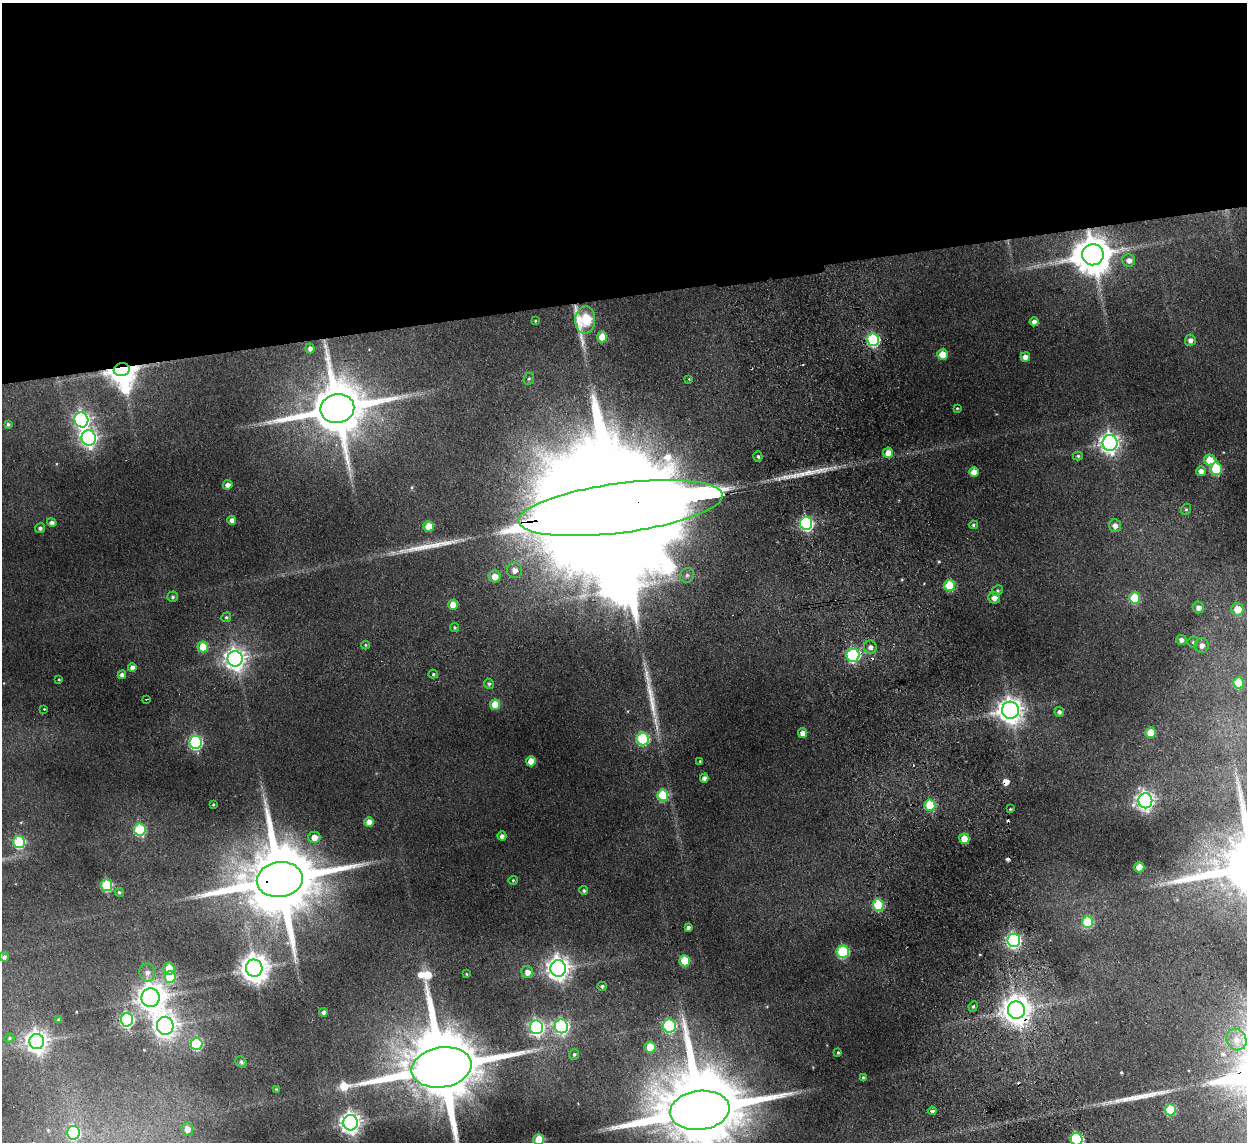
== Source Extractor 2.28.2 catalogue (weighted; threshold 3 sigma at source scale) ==
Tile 2 of 4 x 4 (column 2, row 1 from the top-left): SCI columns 1297-2541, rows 3573-4712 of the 5082 x 4980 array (HDU 1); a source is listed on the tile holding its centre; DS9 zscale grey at full resolution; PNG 1249 x 1144 px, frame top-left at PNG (2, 3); each listed source drawn as its Kron ellipse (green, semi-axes under 4 px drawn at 4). Shown black and unused: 26% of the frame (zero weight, under 2 of 3 exposures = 3% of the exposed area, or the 3 px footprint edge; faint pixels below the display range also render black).
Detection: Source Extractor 2.28.2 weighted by HDU 2 'WHT'; one run over the whole footprint, this tile lists its part. Background 0.189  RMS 0.016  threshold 0.0721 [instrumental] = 3 sigma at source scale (4.5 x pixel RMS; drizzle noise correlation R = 1.50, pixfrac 1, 0.05/0.05 arcsec/px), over >= 5 px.
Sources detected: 153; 1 too faint to see at this stretch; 6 inside a brighter object's white glare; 5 cosmic-ray / hot-pixel residue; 4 long thin detections or spike segments (spike, bleed or trail) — neither listed nor drawn; the other 137 listed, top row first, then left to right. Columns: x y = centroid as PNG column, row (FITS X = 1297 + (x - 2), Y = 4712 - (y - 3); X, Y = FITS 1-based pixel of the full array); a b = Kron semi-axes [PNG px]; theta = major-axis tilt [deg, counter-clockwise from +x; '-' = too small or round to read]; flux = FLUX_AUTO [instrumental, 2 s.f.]
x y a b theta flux
1093 255 11 10 - 4500
1129 260 6 6 - 8.1
585 320 14 10 85 140
535 321 3 3 - 1.3
1034 322 4 4 - 6.2
602 337 5 5 - 28
873 340 6 6 - 190
1190 340 5 5 - 6.3
310 348 5 4 - 6.9
942 354 5 5 - 25
1025 357 5 4 - 12
122 370 8 6 13 2200
529 379 6 5 - 2.4
689 379 4 4 - 1.5
337 408 17 14 11 11000
957 408 4 3 - 1.6
81 420 7 7 - 430
8 424 4 4 - 2.9
89 438 7 7 - 540
1110 443 8 7 - 790
888 453 5 5 - 16
758 456 5 4 - 3.1
1078 456 5 4 - 2.4
1210 460 5 5 - 34
1216 469 6 5 - 67
1201 471 5 5 - 9
974 472 5 5 - 19
228 485 5 4 - 8.6
620 508 103 25 8 200000
1186 509 6 4 67 2.3
232 520 4 4 - 6.7
52 522 5 4 - 5.3
806 523 6 6 - 240
973 525 4 4 - 2.6
429 526 5 5 - 27
1115 526 6 6 - 8.3
40 528 5 5 - 3.5
514 570 8 7 - 11
687 575 7 6 - 5.3
495 576 6 6 - 17
950 586 5 5 - 73
997 591 5 5 - 3
172 597 5 5 - 3.1
994 598 6 5 - 9.3
1135 598 5 5 - 64
453 605 5 5 - 22
1198 607 6 5 - 8.1
1238 609 6 6 - 24
226 617 5 4 - 2.1
455 627 4 4 - 2.1
1181 640 5 5 - 5.9
1193 642 5 5 - 2.7
365 645 4 4 - 1.6
1202 645 7 7 - 8.6
203 647 5 5 - 45
870 647 6 6 - 7
853 655 6 6 - 220
235 659 8 7 - 950
132 668 4 4 - 8.1
433 674 5 4 - 2
122 675 4 4 - 7.1
59 679 3 3 - 1.2
1238 683 5 5 - 49
489 684 5 4 - 3
146 699 3 2 - 1.5
495 705 5 5 - 30
44 709 3 3 - 1.5
1010 710 8 8 - 1500
1059 712 5 4 - 4.3
803 733 5 4 - 8.6
1151 733 5 5 - 29
643 739 6 6 - 150
195 742 6 6 - 270
531 761 5 5 - 22
700 761 3 2 - 1.4
704 778 4 4 - 6.7
663 795 5 5 - 76
1145 801 7 7 - 600
213 804 3 3 - 1.4
930 805 6 5 - 70
1010 809 3 2 - 1.7
369 822 5 5 - 13
140 830 6 5 - 120
502 836 4 4 - 5.1
314 837 6 6 - 14
964 839 5 5 - 31
19 842 6 6 - 120
1139 867 5 5 - 22
280 880 23 17 7 19000
513 880 4 4 - 1.7
107 885 5 5 - 110
584 891 4 4 - 3.2
119 892 4 4 - 2.4
878 905 6 5 - 100
1087 922 6 5 - 80
688 927 4 3 - 4.4
1014 940 6 6 - 290
843 952 6 6 - 140
4 957 5 4 - 4.4
685 961 5 5 - 44
169 968 6 5 - 27
254 968 8 8 - 1900
558 968 8 7 - 1100
147 972 9 8 - 8.3
527 972 6 6 - 10
466 974 4 3 - 1.4
170 977 6 5 - 52
602 986 5 4 - 2.5
150 998 9 9 - 1700
973 1006 5 4 - 2.3
1016 1010 9 8 - 1900
324 1012 4 4 - 5
59 1019 3 3 - 2.7
127 1020 6 6 - 290
165 1026 9 8 - 1000
561 1026 7 6 - 310
669 1026 6 6 - 170
536 1027 7 6 - 370
9 1038 5 4 - 2.3
1236 1040 11 10 - 15
37 1041 7 7 - 1100
196 1044 6 6 - 130
650 1047 5 5 - 42
838 1053 3 3 - 1.7
574 1054 6 4 73 2.5
241 1062 6 5 - 3.5
442 1067 30 20 9 26000
863 1077 4 3 - 2.4
276 1089 4 4 - 1.5
700 1110 30 19 7 29000
1170 1110 5 5 - 74
932 1111 4 3 - 23
351 1123 7 7 - 930
187 1129 7 6 - 12
73 1133 7 6 - 190
1077 1139 6 6 - 170
539 1140 5 5 - 50
Overlapping masked pixels (flux is a lower limit): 9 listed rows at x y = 1093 255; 585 320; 122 370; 337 408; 620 508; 950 586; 280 880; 1014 940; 1016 1010
Isophote crosses this tile's border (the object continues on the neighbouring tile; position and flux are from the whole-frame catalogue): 5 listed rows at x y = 19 842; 442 1067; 700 1110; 1077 1139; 539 1140